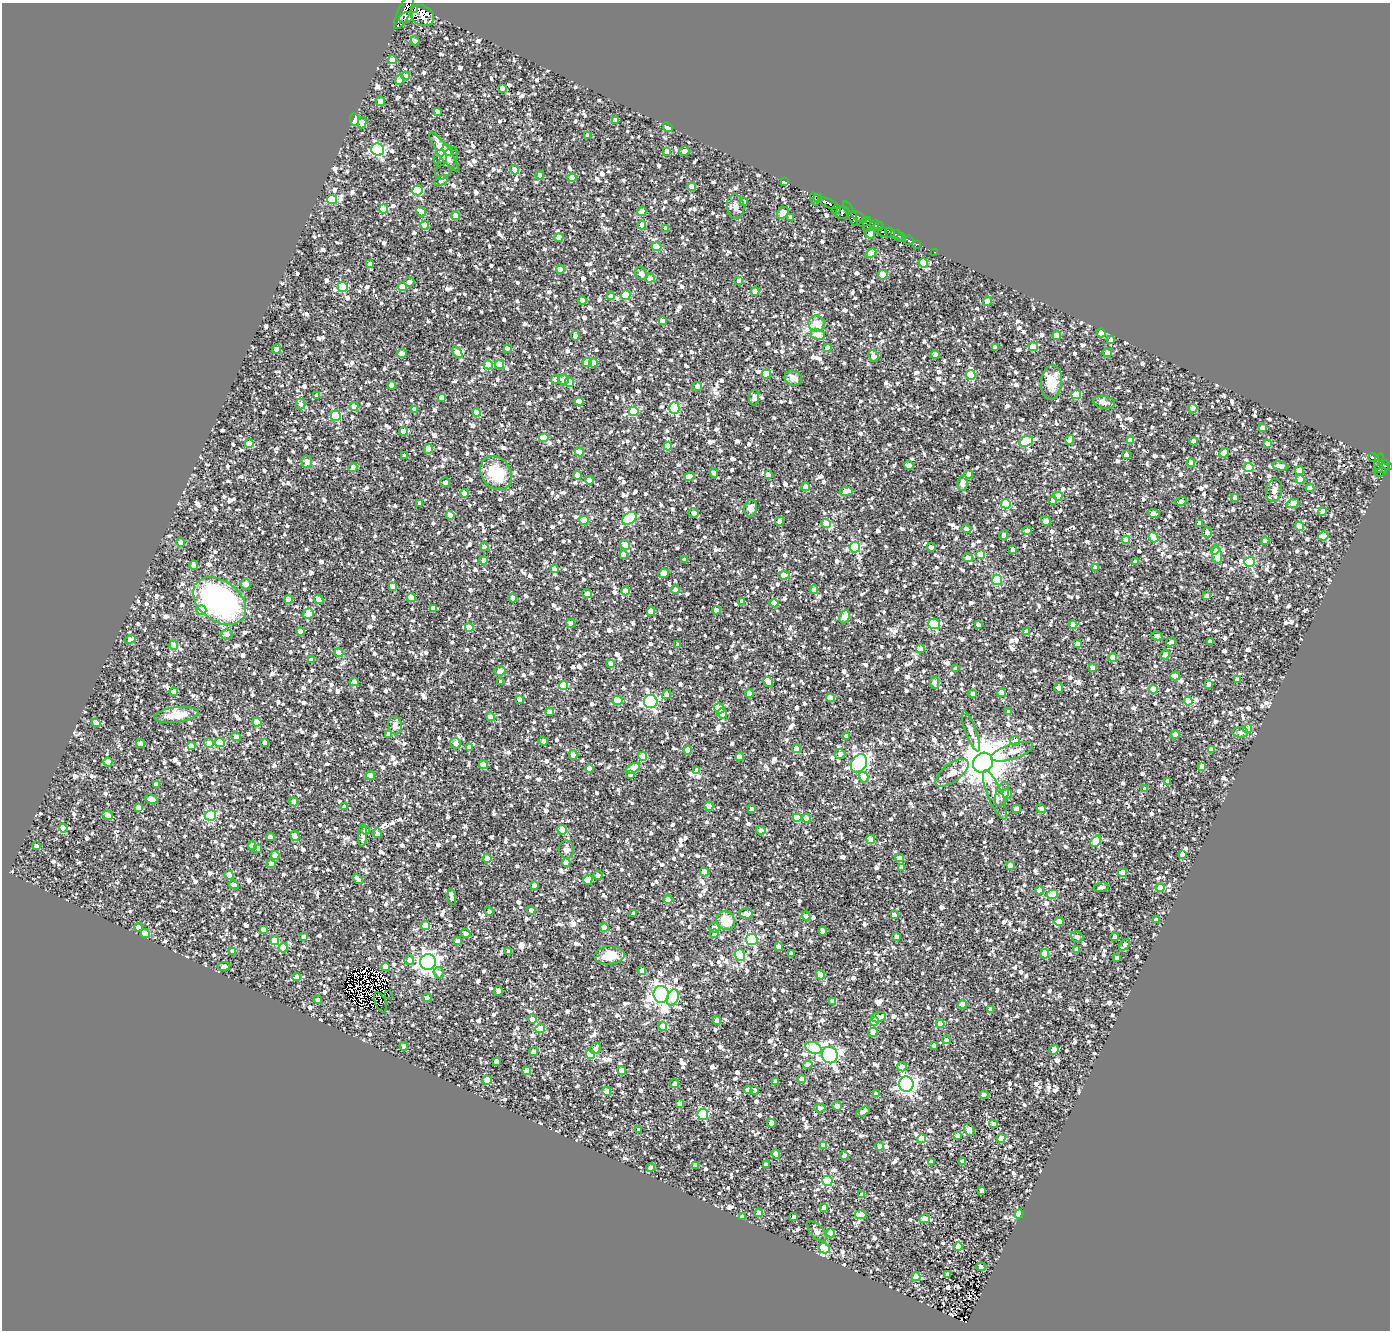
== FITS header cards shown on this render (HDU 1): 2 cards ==
NAXIS1  =                 1388
NAXIS2  =                 1328

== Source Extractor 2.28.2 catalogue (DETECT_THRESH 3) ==
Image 1388 x 1328 px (HDU 1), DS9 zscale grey, 1 PNG px = 1 image px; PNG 1392 x 1332 px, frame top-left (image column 1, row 1328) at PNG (2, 3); each listed source drawn as its Kron ellipse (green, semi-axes under 4 px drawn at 4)
Background 0.853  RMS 0.2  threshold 0.61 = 3 sigma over >= 5 px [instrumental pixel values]
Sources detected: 1960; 5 with non-positive FLUX_AUTO (blend fragments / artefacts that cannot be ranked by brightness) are neither listed nor drawn; of the other 1955, the 500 brightest by FLUX_AUTO listed and drawn (1455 fainter detections omitted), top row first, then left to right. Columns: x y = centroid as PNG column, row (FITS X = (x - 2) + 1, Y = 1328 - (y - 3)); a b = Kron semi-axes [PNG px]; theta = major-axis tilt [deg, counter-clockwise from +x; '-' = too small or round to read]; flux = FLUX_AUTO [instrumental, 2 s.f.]
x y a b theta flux
414 9 3 3 - 4000
404 12 19 6 65 2600
422 16 12 10 -30 5300
406 18 7 5 20 3400
415 41 4 3 - 69
392 60 4 4 - 200
406 76 4 4 - 150
400 80 5 4 - 200
502 88 4 4 - 120
380 101 5 4 - 120
437 111 4 4 - 80
355 119 6 4 -85 130
615 120 4 4 - 90
362 123 6 4 73 150
668 127 6 4 -41 130
588 136 4 4 - 120
378 150 6 6 - 2200
448 150 6 4 -57 89
667 151 4 4 - 120
684 151 5 4 - 61
444 152 23 6 -54 240
440 158 8 6 79 68
446 164 18 8 62 79
515 170 5 4 - 230
540 175 4 4 - 59
572 178 4 4 - 220
441 181 7 4 28 72
784 182 3 3 - 280
692 187 4 4 - 240
418 190 5 5 - 1100
818 198 4 4 - 840
332 199 5 4 - 560
814 199 6 3 -74 1500
743 202 4 4 - 79
829 203 10 4 -25 1600
736 207 12 8 -82 81
383 209 4 4 - 440
836 210 4 3 - 240
642 211 4 4 - 320
421 212 5 4 - 130
783 213 7 4 47 180
843 213 7 6 - 410
851 214 14 4 -63 380
456 216 4 4 - 220
791 217 4 4 - 77
859 217 9 3 -33 370
865 222 6 3 34 200
425 225 4 4 - 240
642 225 4 4 - 130
867 225 7 3 -86 110
875 225 4 3 - 990
878 226 5 4 - 970
666 228 4 4 - 90
882 232 5 3 - 360
890 233 5 4 - 660
870 234 5 4 - 110
897 235 6 4 -40 890
559 237 4 4 - 170
901 237 4 4 - 320
908 240 5 4 - 130
916 244 3 2 - 76
657 247 5 4 - 330
935 252 3 2 - 62
871 253 6 4 32 240
923 263 4 4 - 520
370 264 4 4 - 63
560 269 4 4 - 120
641 274 7 5 -44 61
883 275 5 4 - 440
650 278 4 4 - 240
739 281 4 4 - 120
409 282 5 4 - 68
342 287 5 5 - 820
402 287 4 4 - 280
755 292 4 4 - 190
626 295 5 4 - 610
611 296 4 4 - 73
582 300 4 4 - 150
987 301 5 4 - 150
662 321 4 4 - 99
816 324 8 7 - 360
1101 333 4 4 - 220
818 335 7 5 -12 150
575 336 4 4 - 95
1057 336 4 4 - 280
1111 340 4 4 - 64
995 347 4 4 - 85
1033 347 4 4 - 240
507 348 4 4 - 62
827 348 4 4 - 130
276 349 5 4 - 100
457 352 7 4 -52 180
402 353 5 4 - 90
1107 353 4 4 - 140
935 355 4 4 - 100
873 356 6 5 - 170
587 363 4 4 - 340
593 363 4 4 - 150
499 364 4 4 - 320
488 365 5 4 - 260
766 374 5 4 - 270
971 375 5 5 - 640
793 378 9 7 -22 110
556 379 4 4 - 85
563 380 5 5 - 69
569 382 4 4 - 360
1052 382 17 10 85 220
392 385 4 4 - 130
697 386 5 4 - 89
1076 394 5 4 - 590
317 395 4 4 - 92
441 397 4 4 - 120
754 398 8 5 90 60
579 402 4 4 - 130
1104 402 11 6 -13 66
301 404 5 4 - 63
354 406 4 4 - 160
674 408 6 5 - 1200
1193 408 4 4 - 370
415 409 4 4 - 83
634 411 5 4 - 750
477 412 4 4 - 240
336 416 5 5 - 890
1262 427 4 3 - 66
404 431 4 4 - 230
544 438 5 4 - 260
1070 440 5 4 - 81
1131 440 4 4 - 180
1026 441 7 5 18 870
1194 441 4 4 - 130
1267 443 4 4 - 100
249 444 4 4 - 270
668 446 4 4 - 320
428 449 5 4 - 210
579 452 4 4 - 250
1224 453 5 4 - 220
1126 455 4 4 - 110
405 456 4 3 - 61
1373 457 5 3 - 150
307 462 6 5 - 72
1379 462 9 4 72 230
1191 463 4 4 - 210
909 465 5 4 - 120
1386 465 7 4 -19 340
1280 466 8 4 -9 97
353 467 4 4 - 140
1249 467 5 4 - 620
1381 468 8 3 16 210
1299 471 4 4 - 220
1381 472 6 3 20 110
496 473 18 14 -56 610
714 473 4 4 - 63
969 474 4 4 - 68
577 475 4 4 - 150
768 475 4 4 - 130
689 477 5 4 - 150
1300 479 4 4 - 210
590 480 4 4 - 170
445 482 5 5 - 66
963 483 8 5 81 120
805 487 4 4 - 150
1310 488 4 4 - 91
1274 490 11 8 78 64
846 491 6 4 6 190
464 493 4 4 - 140
1058 496 4 4 - 170
1235 497 4 3 - 61
1053 500 4 4 - 65
1181 501 5 4 - 64
420 503 4 4 - 70
1293 503 6 4 25 260
1006 504 5 5 - 640
751 508 8 6 78 92
1322 512 4 4 - 85
694 513 5 4 - 83
1153 513 6 4 -10 99
450 515 4 4 - 190
629 518 8 5 33 1300
584 520 5 4 - 370
780 521 4 4 - 110
1046 521 5 4 - 81
826 523 4 4 - 390
1199 523 4 4 - 160
1299 526 4 4 - 330
966 529 5 4 - 66
1027 531 4 4 - 58
1207 533 5 5 - 97
1004 535 5 4 - 77
1323 536 5 4 - 160
1153 537 5 4 - 480
1126 540 4 4 - 210
1265 541 4 4 - 120
181 542 4 4 - 120
625 545 5 4 - 350
484 547 4 4 - 92
855 547 5 5 - 1400
931 547 4 4 - 71
1013 550 4 4 - 120
1215 550 4 4 - 520
623 554 4 4 - 77
981 555 4 4 - 300
1217 555 8 5 -82 150
968 558 5 4 - 59
484 560 4 4 - 72
685 560 4 3 - 68
1135 562 4 4 - 68
1250 562 5 5 - 1100
194 565 5 4 - 110
1095 567 4 3 - 65
554 569 4 4 - 130
664 573 5 4 - 250
784 575 5 4 - 200
997 580 5 5 - 560
246 584 5 4 - 150
392 586 4 4 - 90
675 590 4 4 - 68
814 590 4 4 - 84
626 591 4 4 - 260
587 593 5 4 - 74
1207 596 4 3 - 59
411 598 4 4 - 360
513 598 4 4 - 150
319 599 5 4 - 140
289 600 4 4 - 150
220 601 29 20 -37 3200
742 601 4 4 - 88
774 603 4 4 - 260
433 608 4 4 - 140
201 610 5 5 - 280
717 610 4 4 - 140
651 611 4 4 - 170
308 614 5 5 - 170
845 617 7 5 65 290
571 623 4 4 - 150
934 624 6 5 - 790
979 625 4 4 - 88
1073 625 4 4 - 230
469 627 4 4 - 310
300 631 4 4 - 160
1026 632 4 4 - 100
227 634 6 5 - 140
1157 636 5 4 - 73
130 639 6 4 22 89
1171 642 5 3 - 71
1210 642 4 4 - 64
1078 644 4 4 - 110
174 645 4 4 - 320
678 645 4 3 - 68
920 649 4 4 - 290
339 653 4 4 - 250
1165 654 5 4 - 67
1113 657 4 4 - 260
311 660 4 4 - 64
610 663 4 4 - 81
1093 668 4 4 - 70
955 669 4 3 - 86
500 671 5 5 - 81
1175 676 5 4 - 210
1237 679 4 4 - 71
354 682 5 4 - 94
501 682 4 3 - 70
768 682 5 4 - 230
934 683 6 4 -81 73
1209 684 4 4 - 66
563 686 4 4 - 570
1059 688 4 4 - 66
1153 689 4 4 - 280
174 692 4 4 - 150
1001 693 4 4 - 290
667 694 5 4 - 140
749 694 4 4 - 180
973 694 4 3 - 72
830 698 4 4 - 170
519 699 4 3 - 79
618 700 5 4 - 370
1188 701 4 4 - 420
651 702 7 6 - 2500
719 708 5 4 - 460
549 712 4 4 - 110
1009 712 4 3 - 66
722 714 5 4 - 150
176 715 22 7 7 280
490 717 4 4 - 120
257 722 4 4 - 260
96 723 4 4 - 310
395 725 9 7 -77 140
1248 729 4 4 - 370
971 731 21 5 -70 82
1240 732 8 5 -5 64
389 734 4 4 - 92
1175 734 4 4 - 130
846 736 4 3 - 81
236 737 4 4 - 72
543 741 4 4 - 79
1015 741 5 5 - 150
209 743 5 4 - 190
220 743 5 4 - 550
265 743 4 4 - 81
456 743 6 5 - 66
141 744 4 4 - 100
191 746 4 4 - 82
469 747 4 4 - 91
796 749 4 4 - 250
688 750 4 4 - 280
1211 750 4 4 - 140
1012 752 22 7 18 140
840 754 5 5 - 58
573 755 5 4 - 120
643 756 4 4 - 320
740 757 4 4 - 200
108 762 4 4 - 240
859 763 10 7 55 3800
983 763 10 9 - 65000
483 765 4 4 - 240
1202 767 4 4 - 160
633 768 7 4 27 270
589 769 4 4 - 120
697 770 4 4 - 60
952 773 20 9 36 140
630 774 4 4 - 73
370 775 5 4 - 190
864 777 5 4 - 190
1168 781 4 3 - 65
156 785 4 4 - 91
1145 789 4 4 - 68
1002 794 13 6 76 81
1007 794 5 4 - 160
995 795 26 7 -68 130
151 799 7 4 -29 190
294 802 4 4 - 120
709 806 4 4 - 150
138 807 4 4 - 99
344 807 4 4 - 110
751 809 4 4 - 77
1016 809 4 4 - 170
1041 809 4 4 - 110
108 815 5 4 - 91
211 815 5 5 - 1100
797 818 4 4 - 360
806 818 4 4 - 130
63 828 4 4 - 290
365 830 4 4 - 78
562 830 5 4 - 260
761 830 5 4 - 71
377 833 5 4 - 62
295 836 5 4 - 190
363 836 11 4 88 70
270 837 4 4 - 170
871 840 4 4 - 170
1096 841 6 4 52 420
36 846 4 4 - 59
252 846 4 4 - 85
258 848 4 4 - 67
566 850 9 7 -83 82
1182 854 4 4 - 73
275 855 4 4 - 200
487 858 4 4 - 250
899 858 4 4 - 170
566 863 4 4 - 130
271 864 4 4 - 72
1010 866 4 4 - 85
901 867 4 4 - 59
704 872 4 4 - 290
1122 873 4 4 - 190
229 875 5 4 - 170
598 875 5 4 - 85
358 879 6 4 -42 96
588 880 5 4 - 190
234 885 5 4 - 75
534 885 4 4 - 66
1101 887 7 4 8 59
1160 888 4 4 - 270
1039 890 4 4 - 190
1053 894 5 4 - 590
452 897 8 4 -83 68
668 900 4 4 - 250
531 910 4 4 - 59
489 911 4 4 - 59
634 913 4 3 - 59
746 914 7 4 -10 170
894 915 4 4 - 110
806 916 4 4 - 71
1157 920 4 4 - 81
726 921 10 9 - 280
1059 921 5 4 - 140
426 925 5 4 - 380
138 927 4 4 - 92
604 927 4 4 - 210
714 928 5 5 - 62
263 929 4 4 - 78
822 931 4 4 - 91
465 933 5 4 - 66
145 934 4 4 - 340
714 934 4 4 - 120
304 937 4 3 - 84
896 937 4 4 - 83
1077 937 6 5 - 61
1114 937 4 4 - 80
752 940 6 5 - 1500
275 941 4 4 - 290
458 941 4 4 - 69
1125 945 7 4 50 79
283 947 5 4 - 360
779 947 4 4 - 100
1076 949 4 4 - 84
233 951 4 4 - 110
509 952 4 4 - 79
791 953 4 4 - 65
1045 954 4 4 - 260
610 955 15 9 4 240
740 955 6 5 - 720
1117 958 4 3 - 60
409 960 5 4 - 72
428 962 8 7 - 7700
224 966 6 4 7 61
385 967 4 4 - 140
642 971 4 4 - 82
439 973 6 5 - 71
820 975 5 4 - 300
297 977 4 4 - 120
498 991 5 4 - 66
388 994 2 2 - 260
661 994 8 7 - 7800
427 998 4 3 - 75
673 998 8 5 69 760
318 1000 4 4 - 120
832 1001 4 4 - 83
380 1002 11 5 -68 60
962 1004 4 4 - 180
990 1009 4 4 - 66
878 1017 8 5 15 130
532 1019 5 4 - 110
717 1020 4 4 - 94
874 1021 4 4 - 300
940 1024 4 4 - 280
663 1026 4 4 - 390
540 1029 5 4 - 380
873 1032 4 4 - 280
946 1040 4 4 - 90
934 1045 4 4 - 71
404 1046 4 4 - 64
596 1048 6 5 - 62
813 1048 8 5 -21 880
1054 1050 5 4 - 270
534 1052 4 4 - 110
590 1055 4 4 - 680
830 1055 8 8 - 4800
496 1061 4 4 - 76
808 1065 5 4 - 130
902 1067 5 4 - 88
527 1071 4 4 - 330
622 1071 4 4 - 190
801 1079 4 4 - 89
487 1080 4 4 - 320
775 1081 4 4 - 99
675 1084 4 4 - 63
906 1084 8 7 - 5300
748 1090 4 4 - 140
607 1091 4 4 - 220
754 1091 4 4 - 89
876 1094 4 4 - 73
984 1094 5 3 - 61
680 1103 4 4 - 96
837 1106 5 4 - 68
820 1108 5 4 - 65
863 1112 7 4 29 67
703 1114 5 5 - 950
771 1123 4 4 - 140
993 1124 4 4 - 89
639 1130 4 4 - 96
969 1130 6 5 - 160
957 1135 4 4 - 83
1001 1138 4 4 - 300
922 1139 4 4 - 360
823 1145 4 4 - 230
880 1146 4 4 - 84
776 1154 5 4 - 140
844 1156 4 4 - 84
963 1161 4 4 - 110
931 1162 4 3 - 70
695 1165 4 4 - 120
766 1165 4 4 - 75
651 1167 4 4 - 77
827 1181 5 5 - 1200
982 1190 4 4 - 87
862 1195 4 4 - 83
824 1207 4 4 - 74
759 1213 4 4 - 190
1019 1214 4 4 - 750
861 1215 6 4 -12 310
742 1216 4 4 - 71
794 1217 4 4 - 80
925 1219 5 4 - 340
817 1231 12 6 -47 58
831 1233 4 4 - 310
958 1246 4 4 - 200
824 1248 5 5 - 550
981 1267 5 4 - 81
947 1275 4 3 - 71
916 1277 4 4 - 270
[1455 fainter detections neither listed nor drawn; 5 non-positive-flux detections neither listed nor drawn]